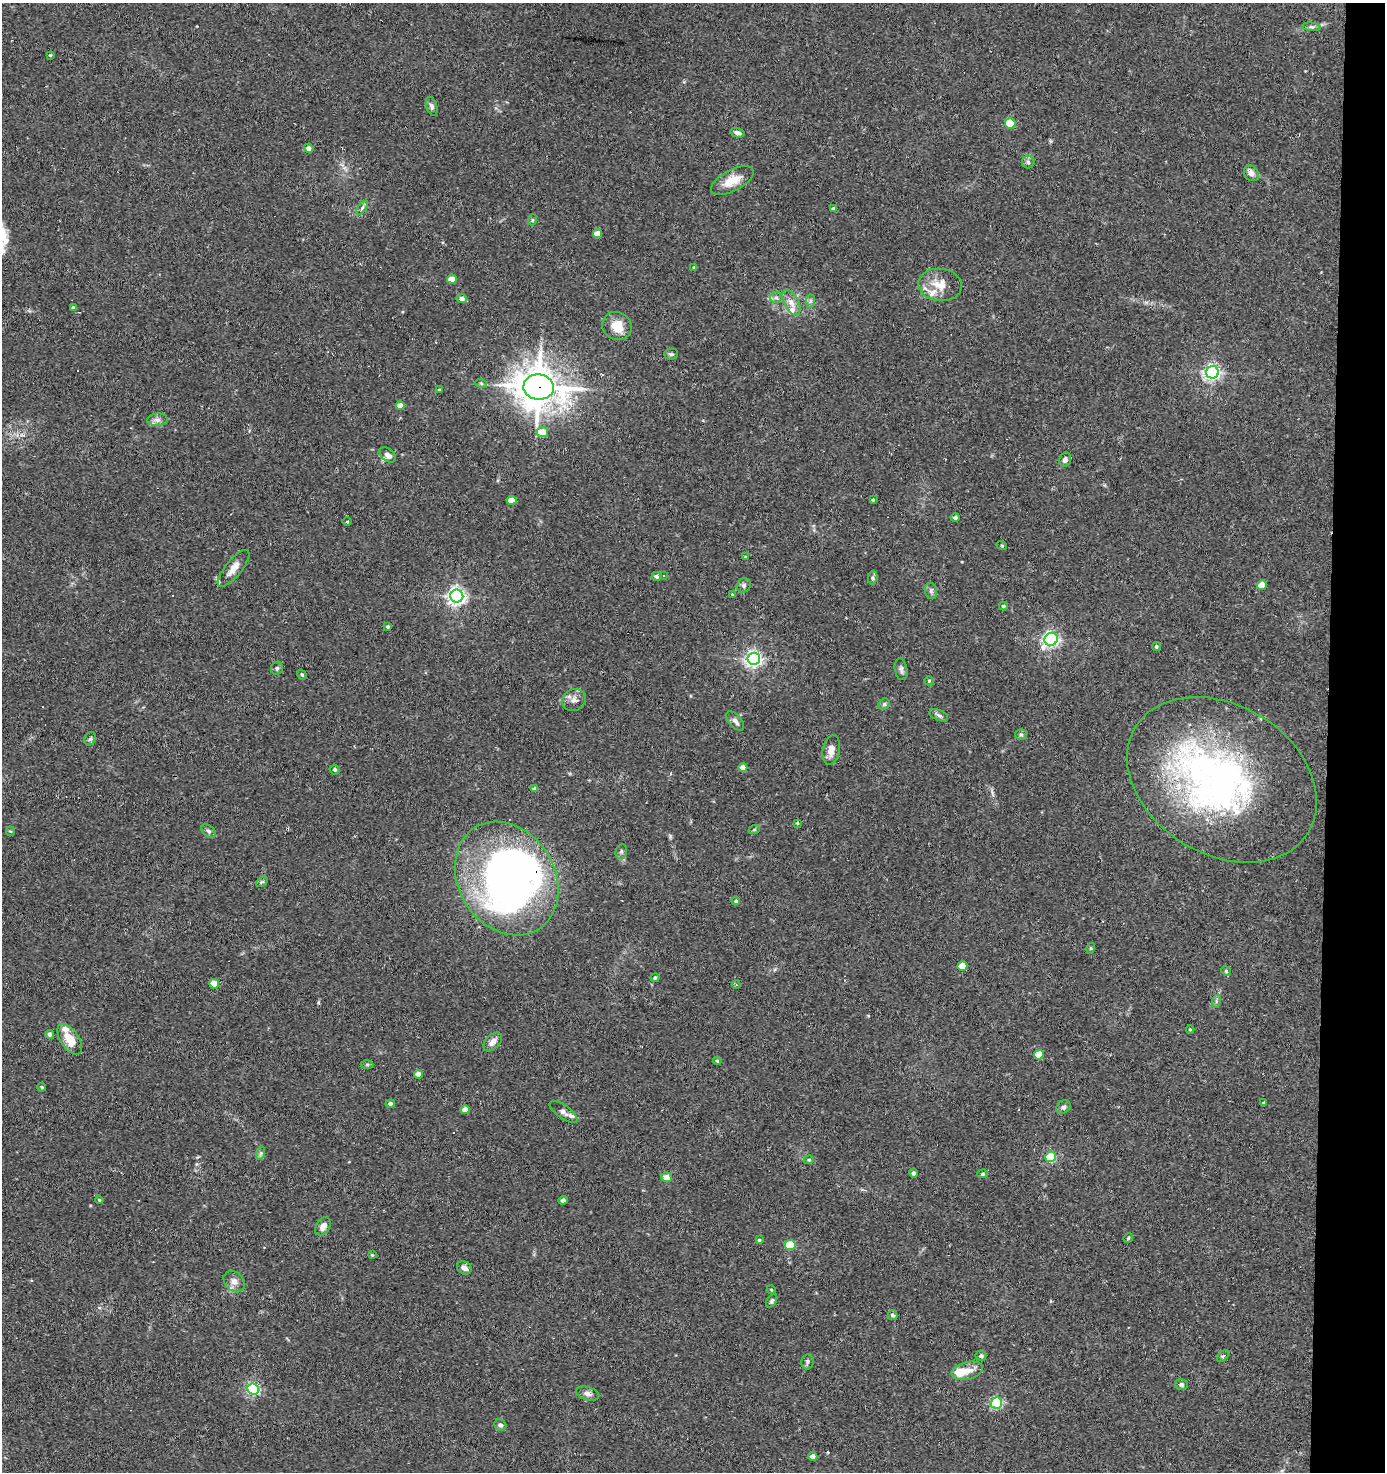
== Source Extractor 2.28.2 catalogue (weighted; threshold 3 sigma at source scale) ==
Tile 6 of 3 x 3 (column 3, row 2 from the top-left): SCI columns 2953-4335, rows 1471-2940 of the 4435 x 4410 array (HDU 1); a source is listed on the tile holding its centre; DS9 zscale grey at full resolution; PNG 1387 x 1474 px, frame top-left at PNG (2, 3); each listed source drawn as its Kron ellipse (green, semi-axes under 4 px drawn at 4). Shown black and unused: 4% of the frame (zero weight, under 2 of 3 exposures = <1% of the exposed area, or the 3 px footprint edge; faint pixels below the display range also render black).
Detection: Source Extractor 2.28.2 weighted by HDU 2 'WHT'; one run over the whole footprint, this tile lists its part. Background 0.0536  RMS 0.0051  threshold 0.023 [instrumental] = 3 sigma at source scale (4.5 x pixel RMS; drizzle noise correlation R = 1.50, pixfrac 1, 0.05/0.05 arcsec/px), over >= 5 px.
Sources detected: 138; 2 inside a brighter object's white glare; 3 cosmic-ray / hot-pixel residue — neither listed nor drawn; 9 inside a brighter listed object's ellipse — not listed separately; the other 124 listed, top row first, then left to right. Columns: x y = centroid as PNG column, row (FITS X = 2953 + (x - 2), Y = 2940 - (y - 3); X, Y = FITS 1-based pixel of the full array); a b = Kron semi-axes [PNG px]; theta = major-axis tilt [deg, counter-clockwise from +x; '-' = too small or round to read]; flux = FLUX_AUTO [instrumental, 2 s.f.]
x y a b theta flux
1311 27 9 3 -5 1.1
50 55 3 3 - 0.61
432 106 10 5 -73 1.6
1010 123 5 5 - 18
738 133 7 4 -14 1.8
309 148 4 4 - 3
1028 162 6 6 - 1.2
1251 173 8 7 - 2.8
732 181 23 10 28 9.3
362 208 8 4 54 1
833 209 4 3 - 1.3
532 220 5 3 - 0.54
597 234 4 4 - 5.3
694 267 4 3 - 0.48
452 279 5 4 - 6.2
940 285 22 16 -6 9.5
776 297 6 5 - 1.4
462 299 5 4 - 2.4
810 301 7 4 89 1.2
791 302 14 7 -62 3.5
73 308 4 3 - 1.1
617 326 15 14 - 8.5
671 354 7 5 1 0.94
1212 372 6 6 - 160
481 383 6 4 -19 0.62
539 387 15 12 -7 1200
439 390 4 2 - 0.38
400 406 5 4 - 5.3
157 420 10 6 2 2
542 432 6 5 - 8.5
388 455 9 6 -40 2.5
1065 460 7 6 - 2
512 500 5 4 - 7
873 500 3 3 - 0.62
955 518 4 4 - 1.2
347 522 4 3 - 0.46
1002 546 5 3 - 0.44
745 557 3 3 - 0.5
234 568 23 8 51 4.9
657 576 5 4 - 1.9
664 576 3 3 - 2.8
873 578 6 4 84 0.85
744 585 7 6 - 1.3
1262 585 5 5 - 8.3
931 591 8 6 -77 1.5
733 595 3 2 - 0.52
457 596 6 6 - 200
1003 606 4 3 - 0.91
388 627 4 3 - 0.96
1051 639 7 6 - 150
1156 647 4 4 - 0.84
754 659 6 6 - 170
277 668 6 6 - 1
901 669 11 6 -81 1.6
302 675 5 4 - 0.75
929 681 5 4 - 0.59
574 700 12 10 24 3.3
884 704 6 5 - 0.95
939 715 10 5 -24 1.5
735 721 12 6 -50 2
1021 735 6 5 - 0.86
90 739 7 5 60 0.91
831 750 15 8 79 3.9
743 768 4 4 - 4.3
335 769 5 4 - 1.2
1222 780 101 74 -32 200
535 789 4 4 - 1.6
797 823 4 3 - 0.59
754 830 6 3 19 0.59
10 831 4 4 - 0.64
209 831 8 5 -40 1.3
621 852 7 5 74 1.1
507 879 60 48 -58 300
262 882 6 4 33 0.73
736 901 4 4 - 0.9
1091 948 5 3 - 0.52
962 966 5 4 - 11
1226 971 5 4 - 0.59
655 978 5 4 - 0.72
214 984 5 4 - 10
736 984 4 3 - 0.44
1216 1001 7 4 72 0.86
1190 1030 4 4 - 0.61
50 1034 4 4 - 1.8
70 1039 17 9 -55 8.9
493 1042 11 7 45 3.1
1039 1055 5 5 - 13
717 1061 4 3 - 0.61
367 1065 6 4 1 0.67
418 1074 4 4 - 4.2
42 1087 4 4 - 0.56
1264 1103 3 3 - 0.67
390 1104 4 4 - 1.3
1063 1107 8 6 38 1.5
465 1110 4 4 - 5.7
563 1112 16 6 -36 2.3
261 1153 7 4 72 0.92
1050 1157 5 5 - 37
809 1160 5 4 - 0.62
913 1173 4 4 - 1.2
983 1174 5 4 - 0.66
666 1177 5 5 - 4.6
99 1200 4 3 - 0.48
563 1200 4 4 - 1.2
323 1226 10 7 58 3.3
1128 1238 5 4 - 0.56
759 1240 4 3 - 0.68
790 1245 5 5 - 18
372 1255 3 3 - 0.49
464 1268 8 6 -29 2.5
234 1282 12 9 -46 3.1
771 1290 4 3 - 0.48
772 1301 7 4 60 0.92
893 1315 5 5 - 1.2
981 1356 5 5 - 1.2
1223 1356 7 4 45 0.79
807 1362 7 6 - 1.2
967 1371 16 8 14 5.6
1181 1385 6 5 - 1.2
253 1389 6 5 - 75
588 1394 12 6 -16 2.1
996 1403 6 5 - 56
500 1425 6 5 - 1.3
813 1456 4 4 - 3.5
Overlapping masked pixels (flux is a lower limit): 2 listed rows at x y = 539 387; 507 879